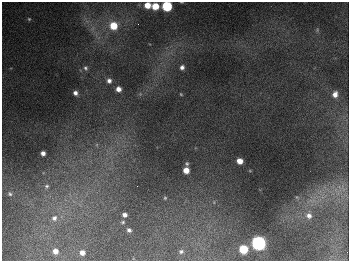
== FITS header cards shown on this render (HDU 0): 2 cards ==
NAXIS1  =                  347
NAXIS2  =                  259

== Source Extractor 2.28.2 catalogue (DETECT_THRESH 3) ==
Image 347 x 259 px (HDU 0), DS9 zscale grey, 1 PNG px = 1 image px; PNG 351 x 263 px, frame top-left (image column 1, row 259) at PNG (2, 2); no overlay
Background 679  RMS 50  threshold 150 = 3 sigma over >= 5 px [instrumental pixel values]
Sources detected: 33; all 33 listed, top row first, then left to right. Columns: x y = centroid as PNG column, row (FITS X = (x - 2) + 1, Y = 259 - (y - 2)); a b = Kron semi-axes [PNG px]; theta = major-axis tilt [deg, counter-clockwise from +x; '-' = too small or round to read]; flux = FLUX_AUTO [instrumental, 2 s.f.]
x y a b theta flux
147 5 6 5 - 4.3e+04
155 6 6 5 - 6.3e+04
167 6 6 6 - 2.6e+05
29 19 5 5 - 4.5e+03
138 24 2 2 - 2.4e+03
113 26 8 7 - 8.3e+04
93 28 7 4 71 9.2e+03
317 30 6 3 73 4.1e+03
182 67 5 4 - 1.2e+04
85 68 7 6 - 9.4e+03
109 81 6 6 - 1.4e+04
118 89 5 4 - 2.0e+04
75 93 5 4 - 1.3e+04
181 94 4 3 - 3.1e+03
335 94 7 6 - 2.0e+04
97 145 6 4 -72 5.2e+03
43 153 4 4 - 1.4e+04
240 161 5 5 - 3.5e+04
187 164 6 5 - 6.2e+03
186 170 5 5 - 3.9e+04
47 186 7 6 - 9.2e+03
10 194 6 5 - 6.2e+03
165 198 5 5 - 4.5e+03
125 215 4 4 - 1.2e+04
309 215 8 8 - 1.8e+04
54 218 9 8 - 1.7e+04
123 222 5 3 - 4.5e+03
129 230 4 4 - 8.4e+03
258 243 7 6 - 1.1e+06
243 249 6 6 - 1.2e+05
55 251 5 5 - 1.8e+04
181 252 5 4 - 6.2e+03
82 253 4 4 - 1.8e+04
At the frame edge (FLAGS 8, measured only in part): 1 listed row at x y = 167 6